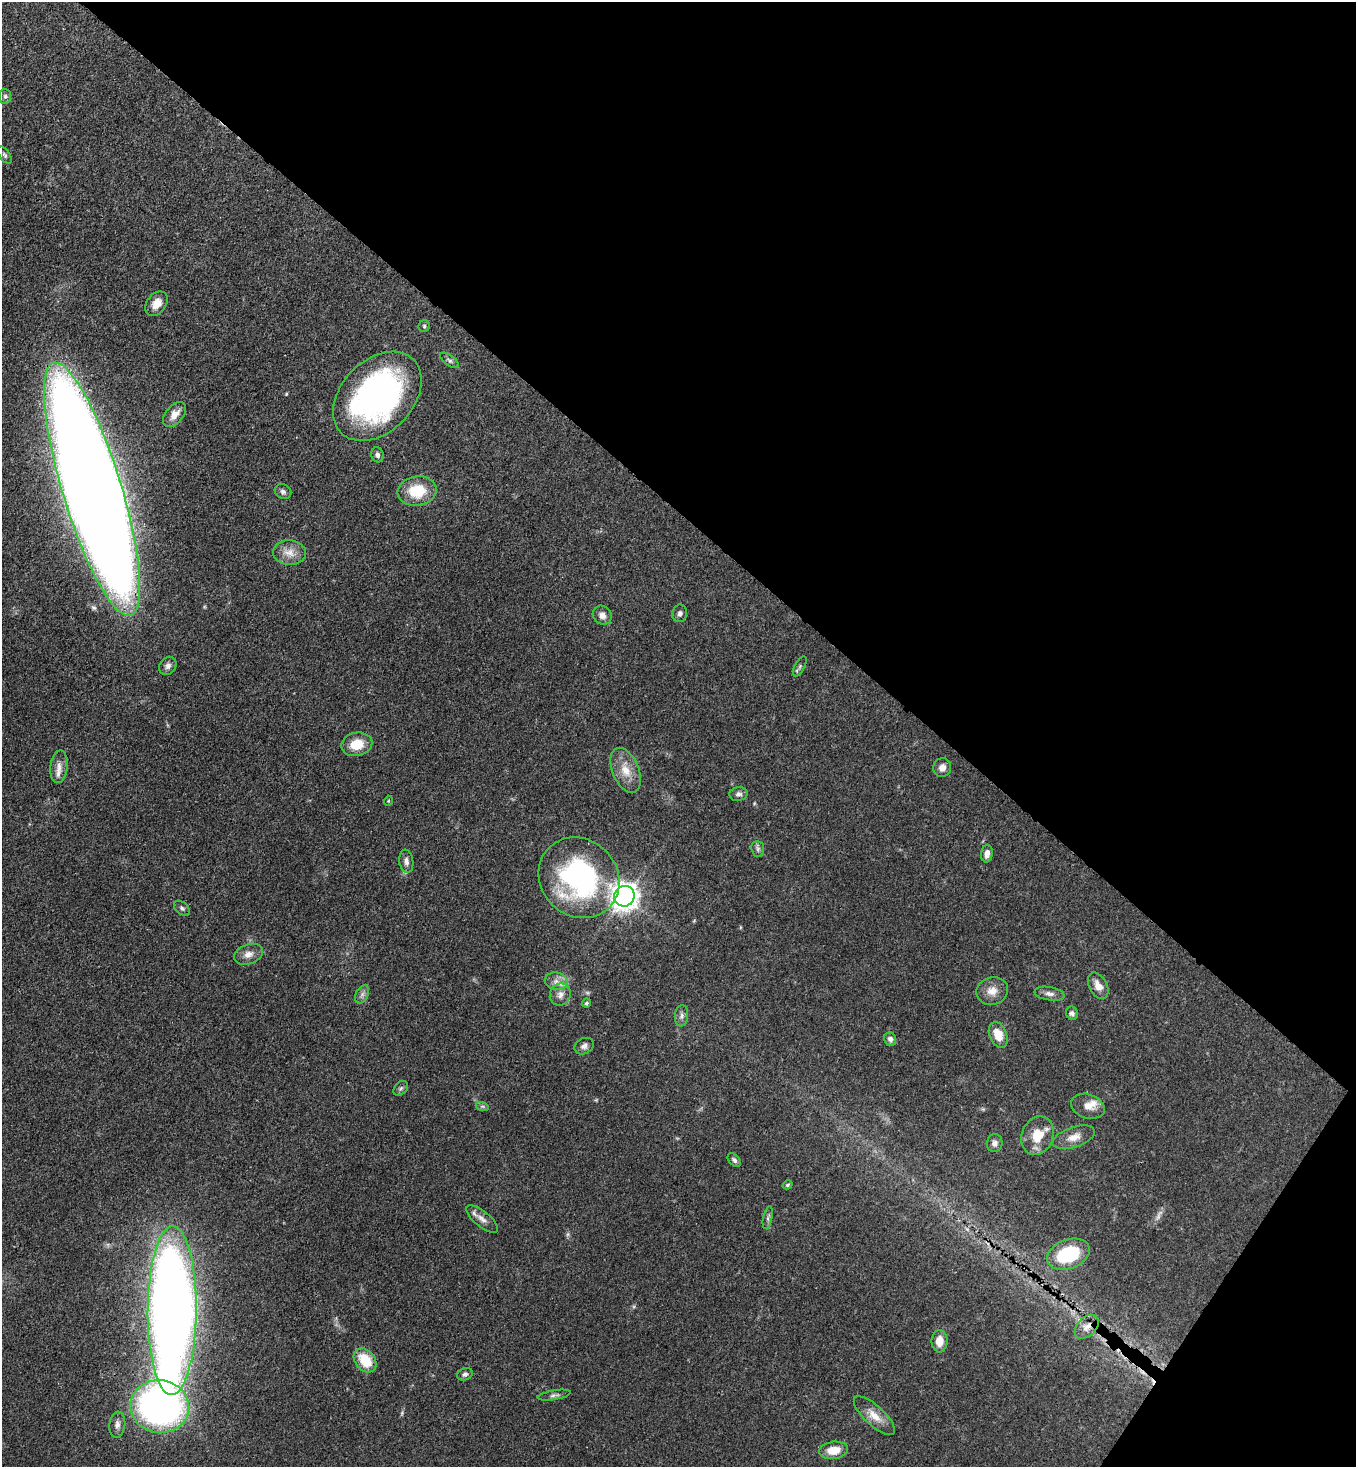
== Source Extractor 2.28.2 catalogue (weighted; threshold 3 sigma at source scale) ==
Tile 8 of 4 x 4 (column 4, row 2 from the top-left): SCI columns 4287-5640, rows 2997-4461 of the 6015 x 5992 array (HDU 1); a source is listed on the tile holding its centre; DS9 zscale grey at full resolution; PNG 1358 x 1469 px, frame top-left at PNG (2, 2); each listed source drawn as its Kron ellipse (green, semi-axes under 4 px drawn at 4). Shown black and unused: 38% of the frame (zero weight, under 3 of 4 exposures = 7% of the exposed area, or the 3 px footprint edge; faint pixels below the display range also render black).
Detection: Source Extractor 2.28.2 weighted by HDU 2 'WHT'; one run over the whole footprint, this tile lists its part. Background 0.0644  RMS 0.0036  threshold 0.0163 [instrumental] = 3 sigma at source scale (4.5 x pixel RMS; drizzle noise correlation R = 1.50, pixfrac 1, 0.05/0.05 arcsec/px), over >= 5 px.
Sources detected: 66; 1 too faint to see at this stretch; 2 cosmic-ray / hot-pixel residue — neither listed nor drawn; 1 inside a brighter listed object's ellipse — not listed separately; the other 62 listed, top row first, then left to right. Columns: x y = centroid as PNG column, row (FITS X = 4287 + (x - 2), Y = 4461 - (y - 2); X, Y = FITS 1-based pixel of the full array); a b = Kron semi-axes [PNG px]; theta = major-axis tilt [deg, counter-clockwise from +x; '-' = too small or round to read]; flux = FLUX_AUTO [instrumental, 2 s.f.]
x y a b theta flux
5 96 7 6 - 0.92
5 155 10 5 -53 0.85
156 304 13 9 53 3.8
424 326 6 5 - 0.6
449 360 11 5 -37 0.93
377 396 51 36 46 110
175 414 15 8 50 3.5
377 455 7 6 - 1.1
92 489 132 29 -73 1800
417 491 19 15 8 12
283 492 9 7 -32 1.1
289 552 16 12 -3 4.2
680 613 9 7 77 1.2
602 615 10 9 - 2.3
168 666 10 8 51 1.5
800 666 11 5 63 0.85
357 744 15 11 12 7.2
59 767 16 8 84 3.1
942 768 9 9 - 2.3
626 770 24 13 -68 6.3
738 794 9 7 7 1.4
388 801 5 3 - 0.29
758 849 8 6 -84 0.96
987 854 9 5 83 2.4
406 861 12 7 -83 1.8
579 878 42 38 -44 68
624 896 10 10 - 320
182 908 9 6 -39 0.84
248 954 15 10 20 2.8
556 981 11 9 -9 2.7
1098 986 14 8 -61 3.1
992 991 16 13 19 4
362 994 10 6 63 1.3
560 994 11 10 - 2.7
1050 994 15 6 -10 1.9
586 1003 4 3 - 0.61
1072 1013 7 6 - 1.1
681 1016 11 6 84 1.3
998 1035 13 8 -68 5.7
890 1039 7 6 - 1.1
584 1046 10 7 28 1.5
401 1088 8 6 45 0.87
482 1106 7 4 -18 0.64
1088 1106 17 12 -18 3.7
1038 1136 20 15 70 8.2
1074 1137 22 10 19 4
995 1143 9 8 - 1.7
734 1160 8 5 -47 0.93
787 1185 5 4 - 0.66
768 1218 11 4 78 0.98
482 1219 19 8 -40 2.6
1068 1254 22 14 21 24
172 1310 84 24 90 540
1087 1327 14 9 45 2.7
940 1341 11 8 -90 4.1
365 1360 13 9 -50 10
465 1374 8 6 23 0.96
554 1395 16 4 9 1.1
160 1406 29 26 -10 160
874 1416 26 10 -43 5
117 1425 13 8 82 2
834 1450 14 8 8 5.9
Overlapping masked pixels (flux is a lower limit): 2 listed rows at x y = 92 489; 1087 1327